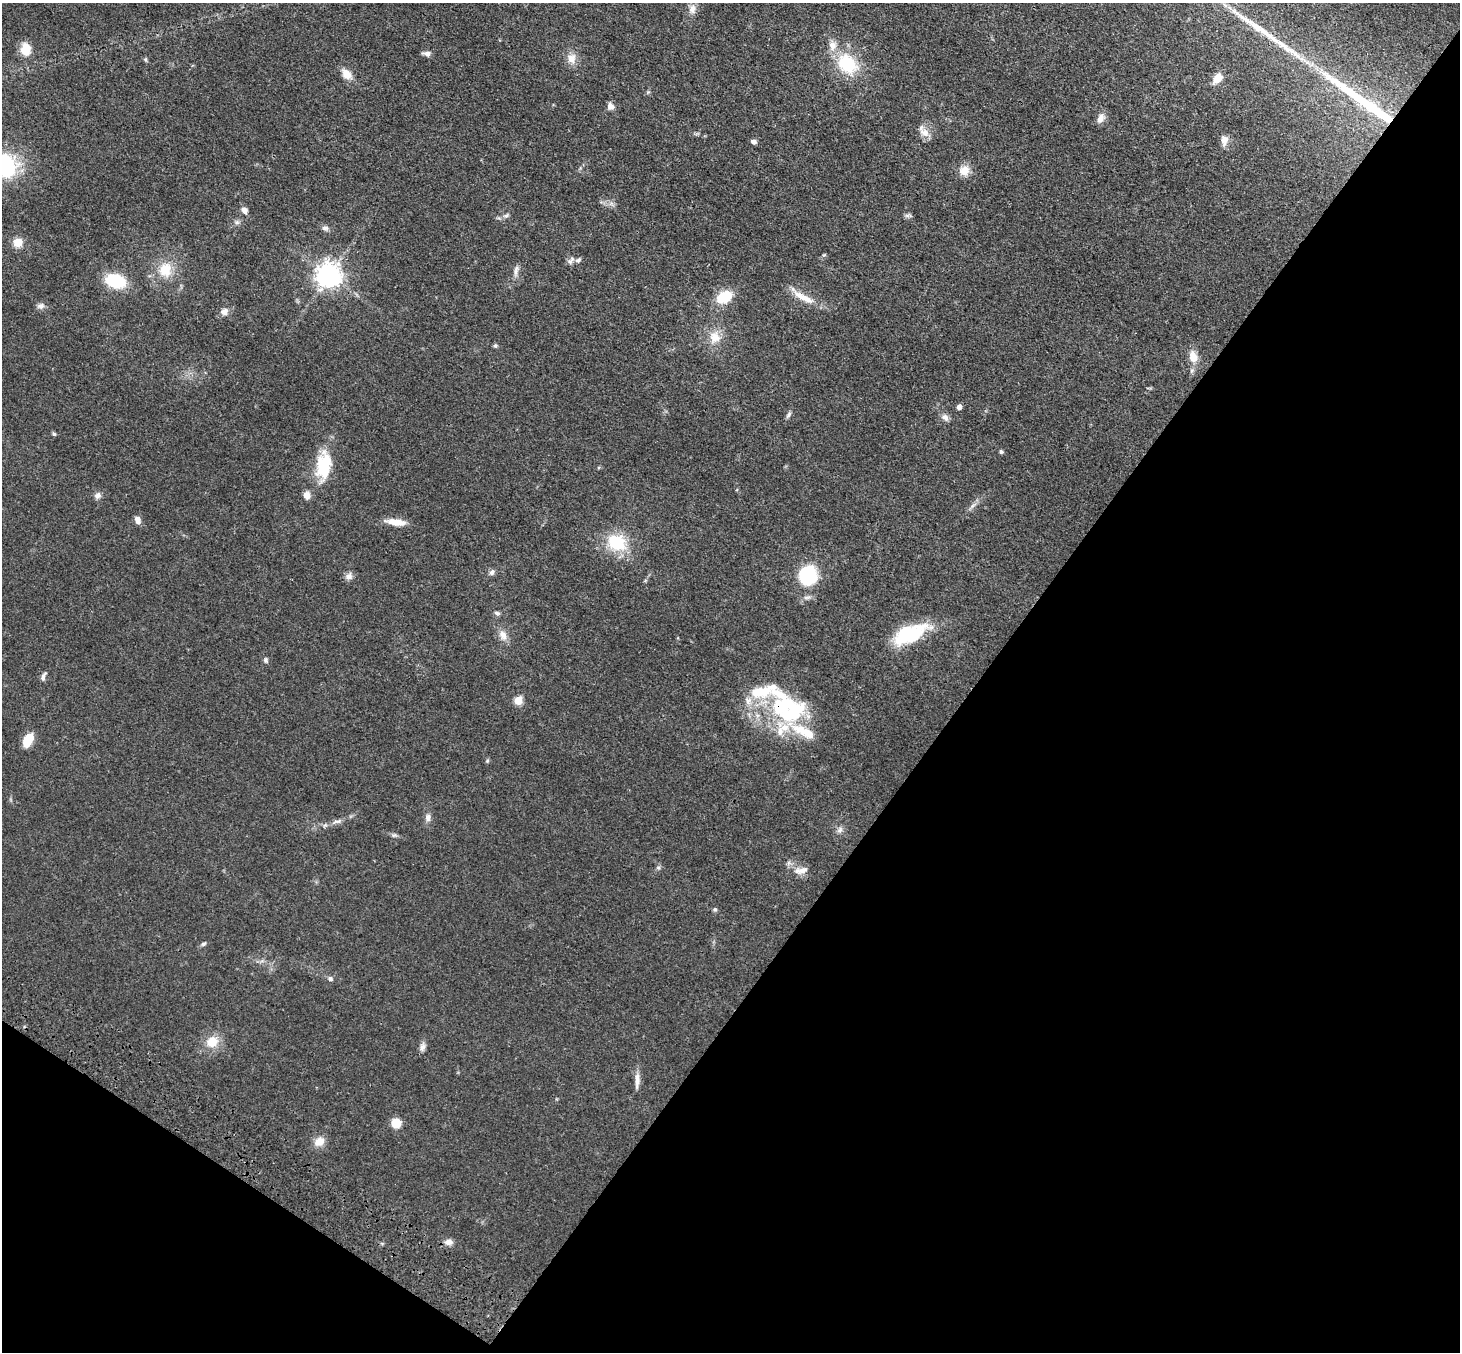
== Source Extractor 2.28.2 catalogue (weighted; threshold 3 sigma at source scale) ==
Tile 15 of 4 x 4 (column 3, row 4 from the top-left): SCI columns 2997-4454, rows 251-1600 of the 5990 x 6038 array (HDU 1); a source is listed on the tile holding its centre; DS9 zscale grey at full resolution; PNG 1462 x 1354 px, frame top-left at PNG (2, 3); no overlay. Shown black and unused: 37% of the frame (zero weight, under 3 of 4 exposures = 6% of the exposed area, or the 3 px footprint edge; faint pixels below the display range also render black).
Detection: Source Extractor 2.28.2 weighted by HDU 2 'WHT'; one run over the whole footprint, this tile lists its part. Background 0.0389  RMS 0.0045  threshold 0.0204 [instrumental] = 3 sigma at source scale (4.5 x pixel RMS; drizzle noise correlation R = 1.50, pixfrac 1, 0.05/0.05 arcsec/px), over >= 5 px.
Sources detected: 81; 2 inside a brighter object's white glare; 2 long thin detections or spike segments (spike, bleed or trail) — not listed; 2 inside a brighter listed object's ellipse — not listed separately; the other 75 listed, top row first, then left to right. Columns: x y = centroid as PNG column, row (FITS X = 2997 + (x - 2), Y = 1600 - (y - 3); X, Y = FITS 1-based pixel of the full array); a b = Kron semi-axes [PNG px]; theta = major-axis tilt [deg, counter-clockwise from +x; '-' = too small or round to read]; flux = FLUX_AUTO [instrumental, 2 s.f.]
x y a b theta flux
692 9 13 9 86 2.8
833 46 13 10 -87 3.9
25 49 12 9 82 8.3
427 54 9 6 -9 1.9
571 58 13 11 74 4.3
146 59 7 4 -82 0.61
847 64 19 15 -48 23
347 74 12 9 -49 4.8
1218 78 11 7 57 5.7
610 106 8 8 - 2.1
1100 118 12 8 63 2.7
924 133 15 8 -28 3.6
1224 140 12 8 88 3
753 142 6 5 - 1.5
4 165 26 21 -64 39
964 170 12 10 49 5.4
244 210 8 6 -44 2.3
907 215 7 4 -19 0.97
506 216 7 4 2 0.87
237 222 7 6 - 1.2
325 228 9 6 -5 1.4
18 243 11 10 - 4.8
824 255 6 3 19 0.48
571 260 12 5 57 1.5
578 260 9 5 39 1.2
165 270 18 16 74 10
516 270 15 6 79 2
328 275 8 7 - 430
115 281 16 11 -18 23
724 297 14 10 27 14
803 297 35 8 -30 7.4
41 306 9 7 24 1.8
224 312 9 8 - 2.5
715 337 15 14 - 6.7
495 345 6 5 - 0.71
1193 357 14 9 -81 5.7
959 407 4 4 - 2.9
788 415 9 5 56 1.1
945 418 10 8 -48 2.1
54 434 6 4 -42 0.59
1001 452 5 4 - 0.82
326 461 29 24 26 15
98 495 9 7 18 1.7
307 495 8 7 - 3.2
973 505 7 4 20 0.97
137 520 9 6 -66 2.4
396 522 29 7 -7 5.5
616 542 25 20 -25 18
492 572 8 6 58 1.4
808 575 14 12 67 45
349 576 9 8 - 2.1
497 613 8 5 -11 1
910 634 41 17 24 27
503 635 14 9 -63 3.5
266 660 7 5 -80 0.93
43 676 11 5 67 1.4
518 700 5 5 - 16
782 706 37 26 28 35
804 732 36 13 -27 14
28 740 13 8 63 10
428 817 10 7 88 2
337 822 15 5 14 2
840 830 9 6 42 1.5
394 835 7 4 17 0.76
658 868 6 5 - 0.81
801 870 19 9 11 3.9
715 909 6 5 - 0.78
203 944 7 5 18 0.87
330 979 7 6 - 1.2
212 1042 13 12 - 7.9
422 1047 10 7 76 1.9
637 1080 24 6 88 3.1
396 1123 9 9 - 6.6
319 1142 13 10 37 4.7
449 1242 10 7 -1 2.5
Overlapping masked pixels (flux is a lower limit): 1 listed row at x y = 782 706
Isophote crosses this tile's border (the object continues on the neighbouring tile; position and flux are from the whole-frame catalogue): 1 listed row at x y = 4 165